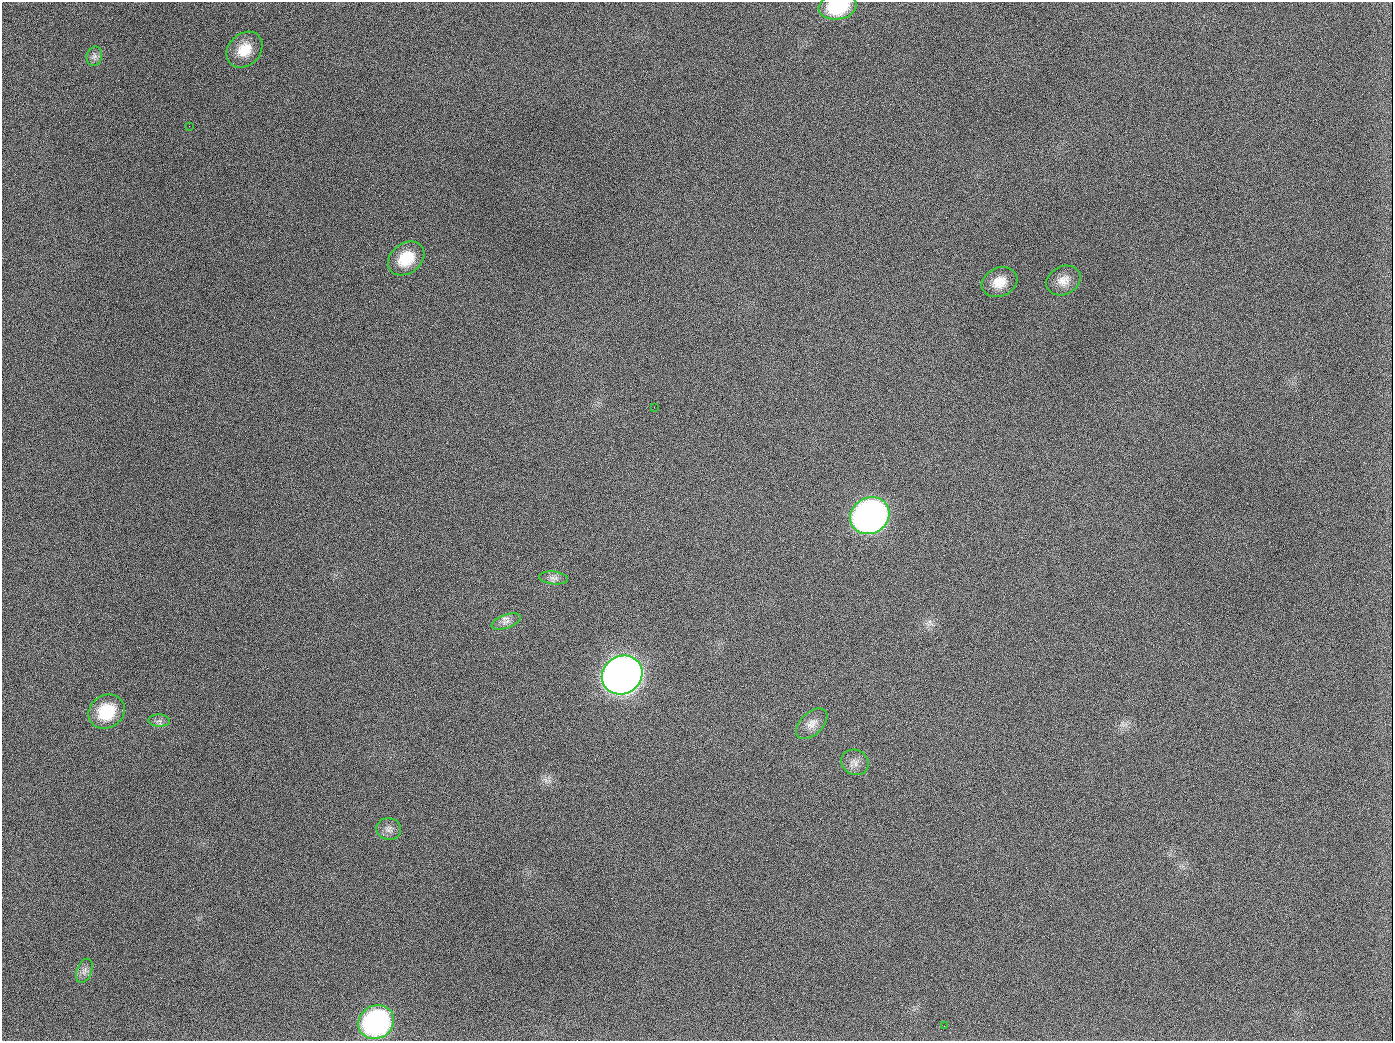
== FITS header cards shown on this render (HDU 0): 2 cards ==
NAXIS1  =                 1391
NAXIS2  =                 1039

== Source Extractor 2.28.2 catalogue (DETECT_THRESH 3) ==
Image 1391 x 1039 px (HDU 0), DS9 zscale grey, 1 PNG px = 1 image px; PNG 1395 x 1043 px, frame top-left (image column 1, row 1039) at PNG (2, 2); each listed source drawn as its Kron ellipse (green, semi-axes under 4 px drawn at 4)
Background 1460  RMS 68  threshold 205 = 3 sigma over >= 5 px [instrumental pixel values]
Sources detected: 20; all 20 listed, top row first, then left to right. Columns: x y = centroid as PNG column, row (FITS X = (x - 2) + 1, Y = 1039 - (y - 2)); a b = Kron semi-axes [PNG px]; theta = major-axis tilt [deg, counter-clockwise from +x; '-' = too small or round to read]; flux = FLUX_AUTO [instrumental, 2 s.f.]
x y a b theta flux
838 7 19 13 10 2.4e+05
244 50 20 15 44 1.0e+05
94 56 10 7 75 2.0e+04
189 126 2 2 - 5.7e+03
406 258 20 15 37 1.3e+05
1063 280 18 14 26 5.4e+04
999 282 18 14 24 7.6e+04
654 407 3 2 - 3.4e+03
870 516 20 18 32 2.3e+06
553 578 14 6 -6 2.3e+04
506 622 15 7 19 2.9e+04
622 675 21 18 34 5.3e+06
107 712 19 16 36 1.8e+05
159 721 11 6 -2 1.8e+04
812 724 19 11 43 4.3e+04
855 762 14 12 -29 3.5e+04
389 829 12 11 - 2.9e+04
84 971 12 7 70 2.5e+04
376 1022 18 16 34 9.5e+05
944 1026 3 2 - 3.7e+03
At the frame edge (FLAGS 8, measured only in part): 1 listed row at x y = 838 7